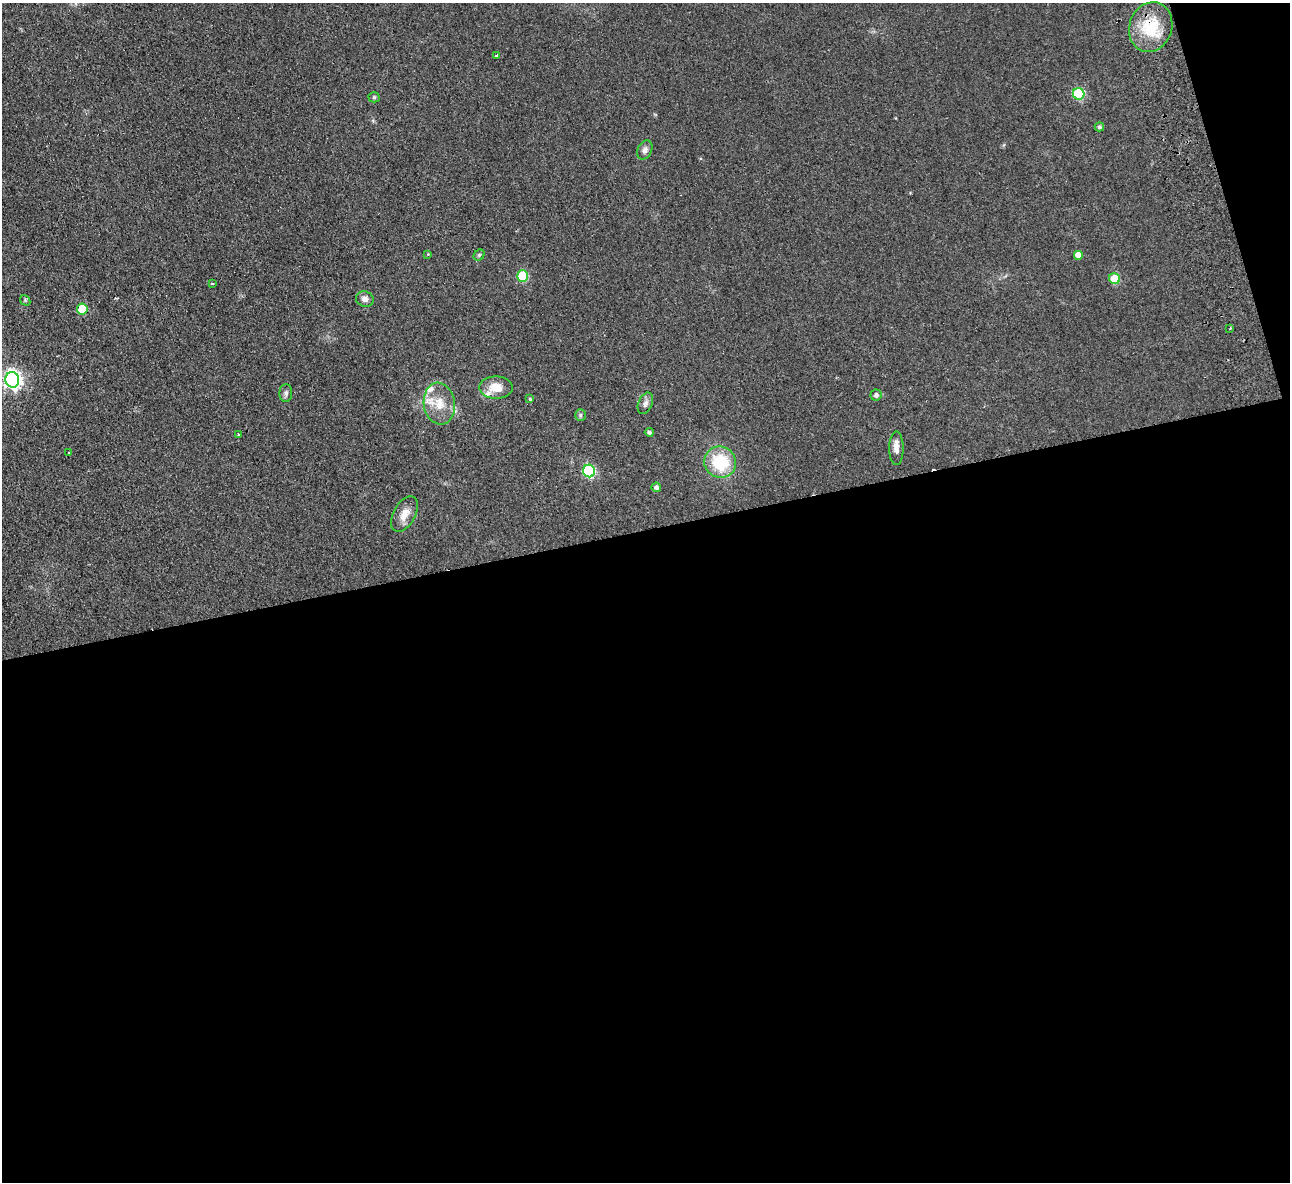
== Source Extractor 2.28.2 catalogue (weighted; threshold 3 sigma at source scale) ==
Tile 16 of 4 x 4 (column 4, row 4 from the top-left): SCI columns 3922-5209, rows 285-1464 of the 5266 x 5170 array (HDU 1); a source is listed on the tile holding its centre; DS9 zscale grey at full resolution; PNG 1292 x 1184 px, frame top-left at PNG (2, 3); each listed source drawn as its Kron ellipse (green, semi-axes under 4 px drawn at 4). Shown black and unused: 57% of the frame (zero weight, under 2 of 3 exposures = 3% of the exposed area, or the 3 px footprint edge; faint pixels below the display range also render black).
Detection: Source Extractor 2.28.2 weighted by HDU 2 'WHT'; one run over the whole footprint, this tile lists its part. Background 0.0851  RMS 0.0094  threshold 0.0421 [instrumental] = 3 sigma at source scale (4.5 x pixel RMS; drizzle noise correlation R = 1.50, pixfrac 1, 0.05/0.05 arcsec/px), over >= 5 px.
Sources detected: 34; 1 cosmic-ray / hot-pixel residue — neither listed nor drawn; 1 inside a brighter listed object's ellipse — not listed separately; the other 32 listed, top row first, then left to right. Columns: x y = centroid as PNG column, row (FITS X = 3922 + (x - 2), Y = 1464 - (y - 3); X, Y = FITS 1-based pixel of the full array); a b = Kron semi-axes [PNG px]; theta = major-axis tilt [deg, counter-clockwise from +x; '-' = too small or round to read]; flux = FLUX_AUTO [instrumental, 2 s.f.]
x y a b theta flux
1151 27 25 21 70 36
497 56 3 3 - 12
1079 94 6 5 - 57
374 97 5 5 - 1.3
1099 127 5 4 - 1.9
645 150 10 7 64 3.4
428 254 3 3 - 0.67
479 255 6 5 - 1.3
1078 255 5 5 - 8.5
523 276 6 5 - 44
1115 279 5 5 - 30
212 284 3 3 - 2
365 299 9 7 -16 4
25 300 6 4 -48 1.3
82 309 5 5 - 25
1230 329 3 2 - 0.8
12 380 8 7 - 380
496 387 16 11 0 16
286 393 9 6 89 2.7
876 395 5 5 - 2.6
530 399 4 4 - 0.98
645 403 11 7 68 3.8
439 404 21 15 -81 18
580 415 6 5 - 1.5
649 432 4 4 - 1.9
238 434 3 2 - 0.87
896 448 17 7 -90 5.9
68 452 3 3 - 1.1
720 462 16 15 - 43
589 471 6 6 - 100
656 487 5 4 - 2.8
405 514 19 10 61 10
Overlapping masked pixels (flux is a lower limit): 1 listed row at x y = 1151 27